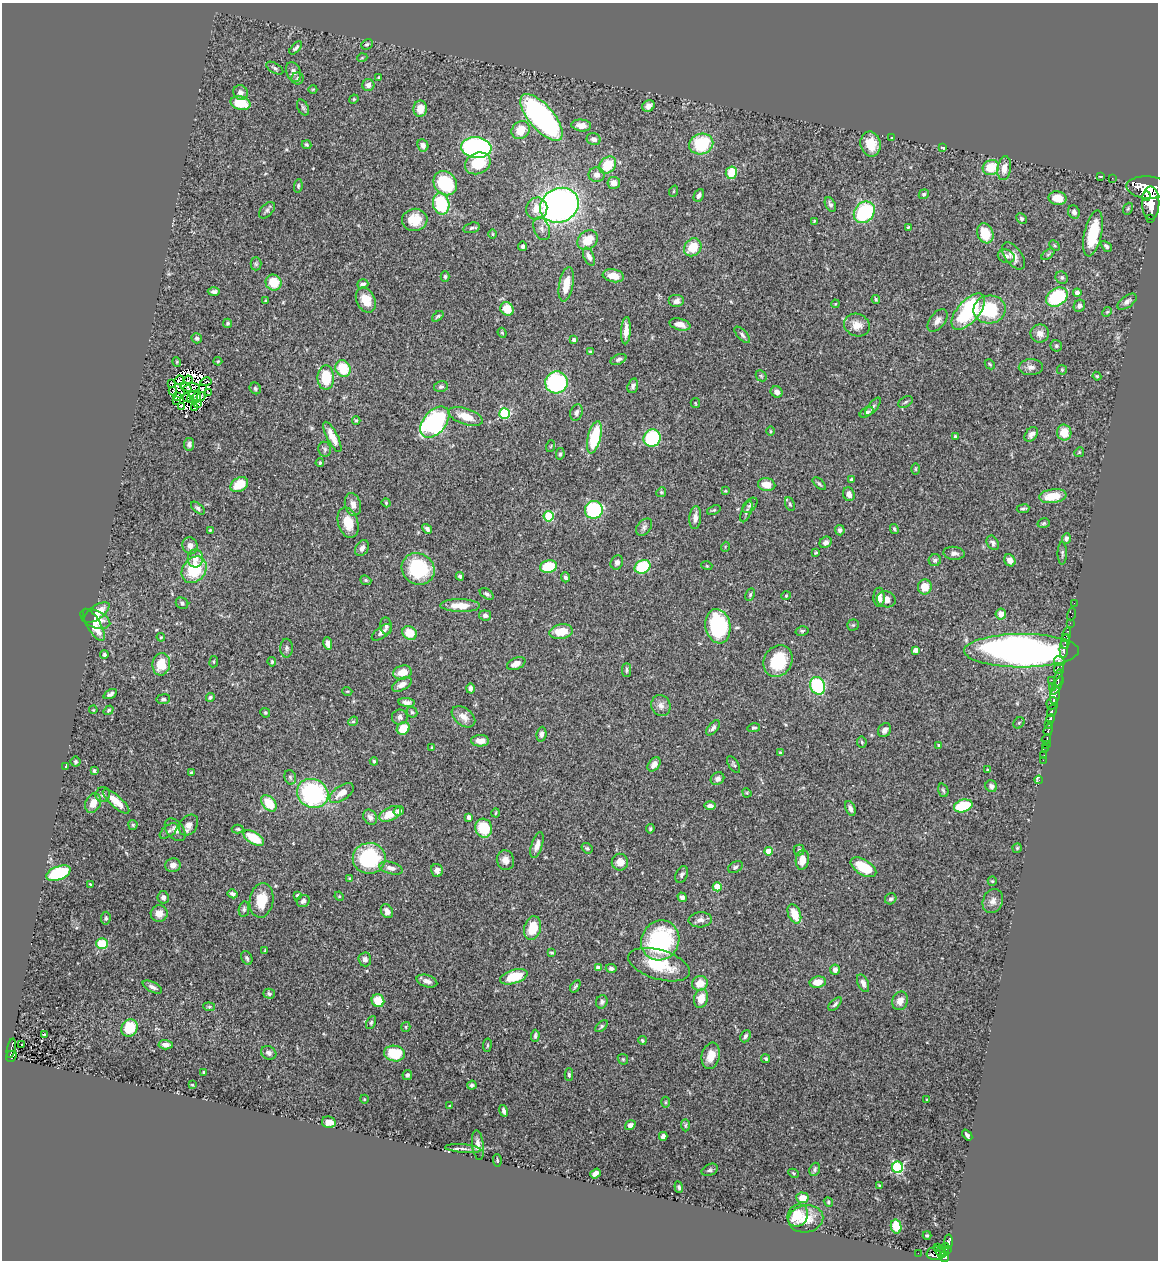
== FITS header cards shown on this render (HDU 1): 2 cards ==
NAXIS1  =                 1156
NAXIS2  =                 1258

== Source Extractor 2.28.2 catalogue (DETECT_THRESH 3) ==
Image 1156 x 1258 px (HDU 1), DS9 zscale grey, 1 PNG px = 1 image px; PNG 1160 x 1262 px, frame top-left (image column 1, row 1258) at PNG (2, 3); each listed source drawn as its Kron ellipse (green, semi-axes under 4 px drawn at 4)
Background 0.682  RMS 0.023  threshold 0.0686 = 3 sigma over >= 5 px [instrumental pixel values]
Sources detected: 450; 6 with non-positive FLUX_AUTO (blend fragments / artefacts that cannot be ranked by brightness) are neither listed nor drawn; the other 444 listed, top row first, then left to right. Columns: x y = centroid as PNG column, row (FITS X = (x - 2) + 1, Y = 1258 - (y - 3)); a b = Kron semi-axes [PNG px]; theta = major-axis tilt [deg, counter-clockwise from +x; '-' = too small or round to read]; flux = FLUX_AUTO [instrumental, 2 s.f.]
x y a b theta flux
367 44 6 5 - 2.5
296 48 8 3 47 3.3
362 58 5 3 - 1.3
275 68 9 5 -31 3.7
293 72 10 7 -67 7.6
298 78 6 6 - 3.1
379 78 3 3 - 2.6
368 85 6 6 - 5.3
313 89 4 3 - 1.1
240 93 8 7 - 7.9
354 99 5 4 - 1.4
240 103 10 6 -14 43
648 106 6 5 - 7.2
303 107 8 5 -63 3.5
420 109 8 7 - 18
541 117 29 12 -49 390
581 125 10 6 -6 13
521 130 10 8 45 28
892 137 3 2 - 1.1
594 139 7 6 - 6.1
701 144 12 10 21 98
871 144 12 10 -79 33
306 145 5 4 - 2
423 145 6 5 - 6.5
476 148 15 10 -6 390
943 148 4 3 - 2.2
478 163 13 10 23 47
608 165 9 7 44 41
991 168 8 7 - 39
1004 168 12 7 82 16
731 173 6 5 - 32
597 175 8 7 - 8.4
1100 176 4 2 - 1.1
1112 178 2 2 - 9.1
445 183 13 11 -50 110
614 183 6 6 - 9.1
298 186 7 4 81 2.3
1148 187 21 11 -4 4800
674 191 6 3 70 1.5
924 194 5 4 - 3
699 195 7 4 66 5.3
1147 196 5 4 - 740
1058 198 9 7 -11 23
1151 203 17 8 -90 3800
441 204 11 8 -79 84
559 205 20 17 26 670
830 205 8 5 -63 4.7
537 208 11 10 - 19
1128 209 6 4 69 2.7
267 210 10 6 46 4
864 212 12 9 49 110
1074 212 7 5 -67 4.8
1022 218 5 4 - 3.4
1151 218 3 3 - 93
415 220 13 11 8 30
814 221 3 2 - 1.6
908 227 3 3 - 1.6
471 228 8 5 14 3
542 229 12 7 -68 8.1
985 233 10 8 -70 36
1093 233 23 8 78 64
492 234 4 3 - 1.4
588 240 11 9 41 29
523 246 5 4 - 4.3
1055 246 6 3 -44 2
1106 246 6 4 -45 3.4
693 247 9 8 - 35
1048 254 7 4 37 2.4
1006 256 8 6 -19 5.4
1013 256 15 8 -53 11
589 257 10 5 -65 7.2
256 264 6 5 - 2.7
445 276 5 4 - 2.3
613 276 11 6 -9 20
1062 278 6 5 - 3.3
274 283 8 7 - 39
363 284 5 4 - 5.6
566 284 17 7 79 27
214 292 6 4 0 4.8
1077 293 4 4 - 8.2
1057 297 11 8 34 110
876 299 4 3 - 1.9
366 300 13 9 -64 23
266 301 4 3 - 2.3
677 301 8 6 0 7.7
1127 302 11 6 35 6
835 304 4 3 - 1.4
1079 306 6 5 - 6.1
507 309 7 6 - 29
989 309 16 14 4 74
968 312 22 11 49 130
1107 312 5 4 - 1.8
438 316 7 4 38 2.3
937 321 13 7 52 8.5
228 323 5 4 - 2.2
680 324 10 6 -14 10
857 325 13 11 -20 16
626 331 13 5 87 11
502 333 5 4 - 1.8
1040 334 9 9 - 11
742 335 10 5 -47 4.3
197 338 5 4 - 3.2
574 340 4 4 - 5.8
1056 346 6 5 - 2.6
590 352 4 4 - 2.1
618 359 8 5 25 4.3
218 361 4 4 - 1.5
177 362 5 3 - 1.3
990 364 6 4 -46 1.9
1031 367 12 8 1 7.5
343 369 9 7 -63 44
1062 370 5 4 - 2
761 376 6 5 - 2.1
1097 376 4 4 - 1.6
326 378 12 8 90 52
179 380 5 3 - 0.96
188 380 4 2 - 2.8
206 382 6 3 16 0.9
556 382 11 11 - 190
171 383 3 2 - 330
633 386 7 5 72 4.6
190 387 10 2 -4 4.7
441 387 7 5 13 3.3
255 388 6 5 - 2.7
202 389 3 3 - 2.4
187 390 4 2 - 3
173 391 4 2 - 0.83
777 392 6 5 - 7
209 393 3 3 - 2.3
177 397 4 2 - 1.5
196 397 5 4 - 3.5
201 397 4 2 - 1.4
187 398 2 2 - 2.1
177 400 3 2 - 0.69
191 400 3 2 - 1.6
906 402 8 5 28 2.9
198 403 4 2 - 1.8
695 403 5 4 - 1.8
181 406 4 3 - 1.5
873 407 11 4 52 4.1
195 408 4 3 - 0.33
867 412 7 4 31 4.4
576 413 8 6 73 4.8
505 414 5 5 - 120
466 416 18 8 -18 27
356 421 4 4 - 1.9
435 422 18 11 50 300
770 431 4 3 - 1.4
1064 433 8 7 - 26
1031 434 8 5 52 5.6
955 436 3 3 - 2
332 437 17 5 -63 17
594 437 16 6 76 75
652 438 9 8 - 120
189 444 6 5 - 4
551 446 6 3 71 1.8
325 449 7 6 - 3.5
1079 452 5 4 - 1.8
560 454 6 4 78 2.6
320 463 4 3 - 1.8
915 469 5 3 - 1.7
851 479 3 3 - 2.3
819 484 8 4 -44 2.7
239 485 9 6 30 37
767 485 8 6 -10 18
725 491 4 4 - 1.3
661 492 5 4 - 2.1
849 494 7 5 -69 10
1053 496 14 7 7 33
386 503 4 4 - 1.8
353 504 11 8 -76 11
790 504 7 4 -68 2.7
750 505 9 5 45 3.7
198 508 8 4 -42 3.6
1023 509 6 3 7 2.5
594 510 9 9 - 140
714 510 7 4 24 2.2
746 512 11 4 69 4.4
549 516 5 5 - 90
695 518 11 6 86 10
348 523 16 10 -73 31
1044 523 6 4 16 2.5
644 527 10 6 49 4.7
427 529 5 4 - 4.7
894 529 5 3 - 2.2
210 530 3 3 - 1.7
840 530 5 5 - 3.9
1066 538 5 4 - 4
825 542 6 5 - 6.3
993 543 8 5 -58 3.9
190 546 8 7 - 9.4
725 547 5 3 - 1.3
362 548 8 6 61 7.2
816 553 3 2 - 1.5
954 553 11 6 -7 7
1062 553 11 4 90 3.6
195 558 9 7 83 13
935 560 6 6 - 3.6
1010 560 6 5 - 11
617 562 7 6 - 5.2
548 566 8 6 13 57
707 566 5 3 - 1.2
643 567 8 6 26 80
418 569 17 15 -34 100
194 570 14 11 53 70
460 576 4 3 - 2.8
565 577 5 4 - 3.6
366 580 6 4 -22 2.4
925 587 7 7 - 22
487 594 8 4 -35 3.8
750 594 6 4 64 2.3
786 596 5 4 - 1.7
879 597 9 5 90 12
886 599 9 8 - 10
182 603 6 5 - 3.7
1074 603 2 2 - 11
460 606 20 6 -1 24
97 612 15 7 36 21
1001 614 5 5 - 15
1072 614 6 2 72 13
485 615 6 5 - 5.1
95 619 16 8 -22 20
1070 623 2 2 - 5.1
94 625 18 6 -59 23
853 625 5 5 - 2.3
386 626 9 5 -82 3.9
718 626 17 12 -80 150
802 631 6 4 14 2.4
382 632 12 5 38 7.6
561 632 12 7 10 29
409 633 7 6 - 28
1066 634 7 3 77 450
161 637 4 4 - 1.5
1065 641 7 4 85 500
328 643 6 4 -81 8.2
287 648 9 6 90 4.5
1064 649 9 3 88 490
916 650 4 4 - 9.5
1022 651 57 16 0 2400
104 655 4 4 - 2.5
778 661 16 14 61 64
1059 661 6 3 -29 190
214 662 5 3 - 1.5
272 662 5 3 - 1.8
161 664 11 8 80 31
516 664 10 5 24 11
1059 669 5 5 - 340
626 670 7 4 90 3
402 672 9 7 15 22
1059 678 8 3 78 320
1051 680 2 2 - 8.2
402 684 11 5 29 9.7
818 686 9 7 -64 96
1057 686 10 3 60 250
1052 687 3 2 - 61
470 688 5 4 - 5.2
347 691 5 3 - 1.4
110 694 7 4 26 4.4
1055 695 9 4 77 500
210 697 4 4 - 2.9
163 699 7 5 8 3.2
407 702 8 4 -6 6.1
1052 703 6 5 - 720
661 705 11 9 -65 8.8
93 710 4 3 - 1.1
109 710 5 4 - 2.4
1052 710 6 3 60 450
412 712 6 5 - 2.4
265 713 5 4 - 2.1
400 717 8 7 - 5.4
463 717 13 8 -37 13
1050 719 4 3 - 410
353 721 5 4 - 2.2
1019 723 6 5 - 2.5
1049 724 3 3 - 170
403 728 7 6 - 34
713 728 9 4 52 4.9
754 728 6 3 11 2.7
885 730 7 6 - 5.9
1048 730 6 3 70 260
541 734 7 5 84 5.2
1046 739 5 3 - 210
480 741 9 6 -1 13
862 742 5 5 - 1.9
1046 744 2 2 - 11
939 745 4 4 - 1.8
432 748 3 2 - 1.7
1045 748 2 2 - 6.1
780 753 4 3 - 1.8
1044 755 2 2 - 6.2
1043 760 2 2 - 13
374 761 4 4 - 2.3
76 762 5 5 - 2.3
654 764 8 5 51 8.8
734 765 9 5 -56 2.9
66 766 4 3 - 3.2
987 770 4 3 - 1.3
94 771 4 3 - 2
191 773 3 3 - 2.4
290 777 7 5 -73 3.4
717 779 7 6 - 6.8
1039 780 4 3 - 9
991 786 6 5 - 5.2
943 790 7 5 -71 2.8
313 793 16 14 -25 200
342 793 14 7 34 17
747 793 5 3 - 1.6
103 795 7 7 - 4.5
116 801 17 6 -42 22
93 803 10 7 65 15
269 803 9 6 -49 43
710 806 6 4 0 5.9
963 806 9 6 17 81
850 808 8 4 -68 5.9
399 811 5 4 - 5.4
495 813 4 3 - 1.4
390 814 12 6 26 24
370 817 8 6 -53 5.8
469 817 4 4 - 7.6
133 825 5 4 - 2.2
189 825 11 8 54 9.4
484 828 9 8 - 52
238 829 6 4 -1 2.1
650 829 4 4 - 2.2
175 830 13 8 -51 9
169 831 10 5 37 5
254 838 11 6 -32 49
537 845 14 5 72 10
587 848 6 5 - 2.7
1017 848 5 4 - 2.2
799 850 5 5 - 2.7
768 851 4 4 - 19
369 858 16 15 - 130
505 860 10 8 -73 9.8
802 860 10 6 81 17
620 862 8 8 - 15
173 865 8 7 - 7.7
735 867 8 5 30 3.5
863 867 14 7 -31 51
391 868 12 6 -14 8.6
437 870 6 6 - 6.8
58 873 13 6 21 130
682 875 9 5 64 3.7
350 879 4 4 - 2.1
992 881 5 4 - 1.7
90 884 3 2 - 1.3
717 887 4 4 - 36
233 894 5 3 - 5.3
297 895 3 3 - 1.9
339 896 5 4 - 1.5
163 897 6 5 - 4.7
682 897 5 4 - 6.2
891 899 6 5 - 3.4
261 900 17 11 81 35
303 901 6 5 - 5.6
993 901 12 10 68 9.1
244 909 8 5 81 3.3
387 911 7 5 -56 7.7
159 913 8 8 - 14
794 914 10 6 -68 26
106 918 6 4 84 3.1
700 920 11 7 4 7.7
533 928 12 8 74 36
660 940 20 18 60 180
102 944 6 5 - 48
265 951 4 3 - 1.4
552 953 4 3 - 1.8
247 958 7 5 -63 3.4
365 959 7 6 - 6.6
659 965 32 14 -17 67
598 968 4 4 - 13
611 968 5 4 - 3.9
835 970 5 5 - 7
514 977 14 7 17 45
427 981 11 6 -17 7.2
818 982 8 5 11 20
700 983 8 7 - 21
863 983 9 5 -66 6.9
575 986 7 3 58 2.2
152 987 10 5 -28 6
269 994 6 5 - 3.2
701 998 9 7 76 21
378 1001 6 6 - 29
900 1001 9 7 67 10
602 1002 7 5 66 4.3
835 1004 8 4 45 3.9
209 1007 6 4 -5 2.2
371 1022 7 4 63 2.7
602 1026 7 4 43 2.7
406 1027 5 4 - 1.9
130 1028 9 7 54 53
44 1035 3 2 - 1.2
535 1036 6 3 86 2.9
745 1036 6 4 64 3.9
642 1040 4 4 - 2.5
21 1044 3 2 - 2.6
166 1045 7 5 -3 8.3
487 1045 7 3 81 2
11 1048 10 3 80 100
269 1053 8 6 -27 5.8
394 1053 10 8 -9 52
11 1056 6 5 - 120
711 1056 13 9 76 18
623 1059 6 4 -45 2
766 1059 4 4 - 2.2
203 1072 3 3 - 1.5
407 1075 5 4 - 3.6
569 1075 6 4 -89 2.7
192 1085 3 2 - 1.2
472 1085 5 4 - 3.2
364 1099 4 3 - 1.2
927 1100 3 2 - 1.5
665 1102 5 3 - 1.6
450 1106 3 3 - 1.5
504 1111 6 3 -74 4.6
329 1122 7 5 -11 15
630 1125 5 4 - 5.8
685 1125 6 4 -86 2.1
967 1135 6 3 -51 3.8
663 1136 4 4 - 5.1
478 1145 15 6 -83 8.6
463 1149 18 4 -5 6.6
497 1160 6 2 -85 1.4
898 1167 5 5 - 140
815 1169 7 5 69 3.1
710 1170 8 5 25 3.5
595 1173 6 4 38 8.4
793 1173 5 3 - 1.6
879 1186 3 2 - 1.5
679 1187 6 4 -70 3
802 1198 6 5 - 19
828 1202 5 4 - 2
798 1215 11 10 - 39
806 1219 17 13 10 29
896 1226 7 5 -77 29
927 1235 4 4 - 1.6
948 1242 7 4 -87 250
938 1247 3 2 - 22
944 1250 7 3 72 120
948 1250 4 3 - 100
918 1253 2 2 - 5.8
936 1253 10 7 8 460
940 1253 5 3 - 200
944 1257 5 5 - 400
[6 non-positive-flux detections neither listed nor drawn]